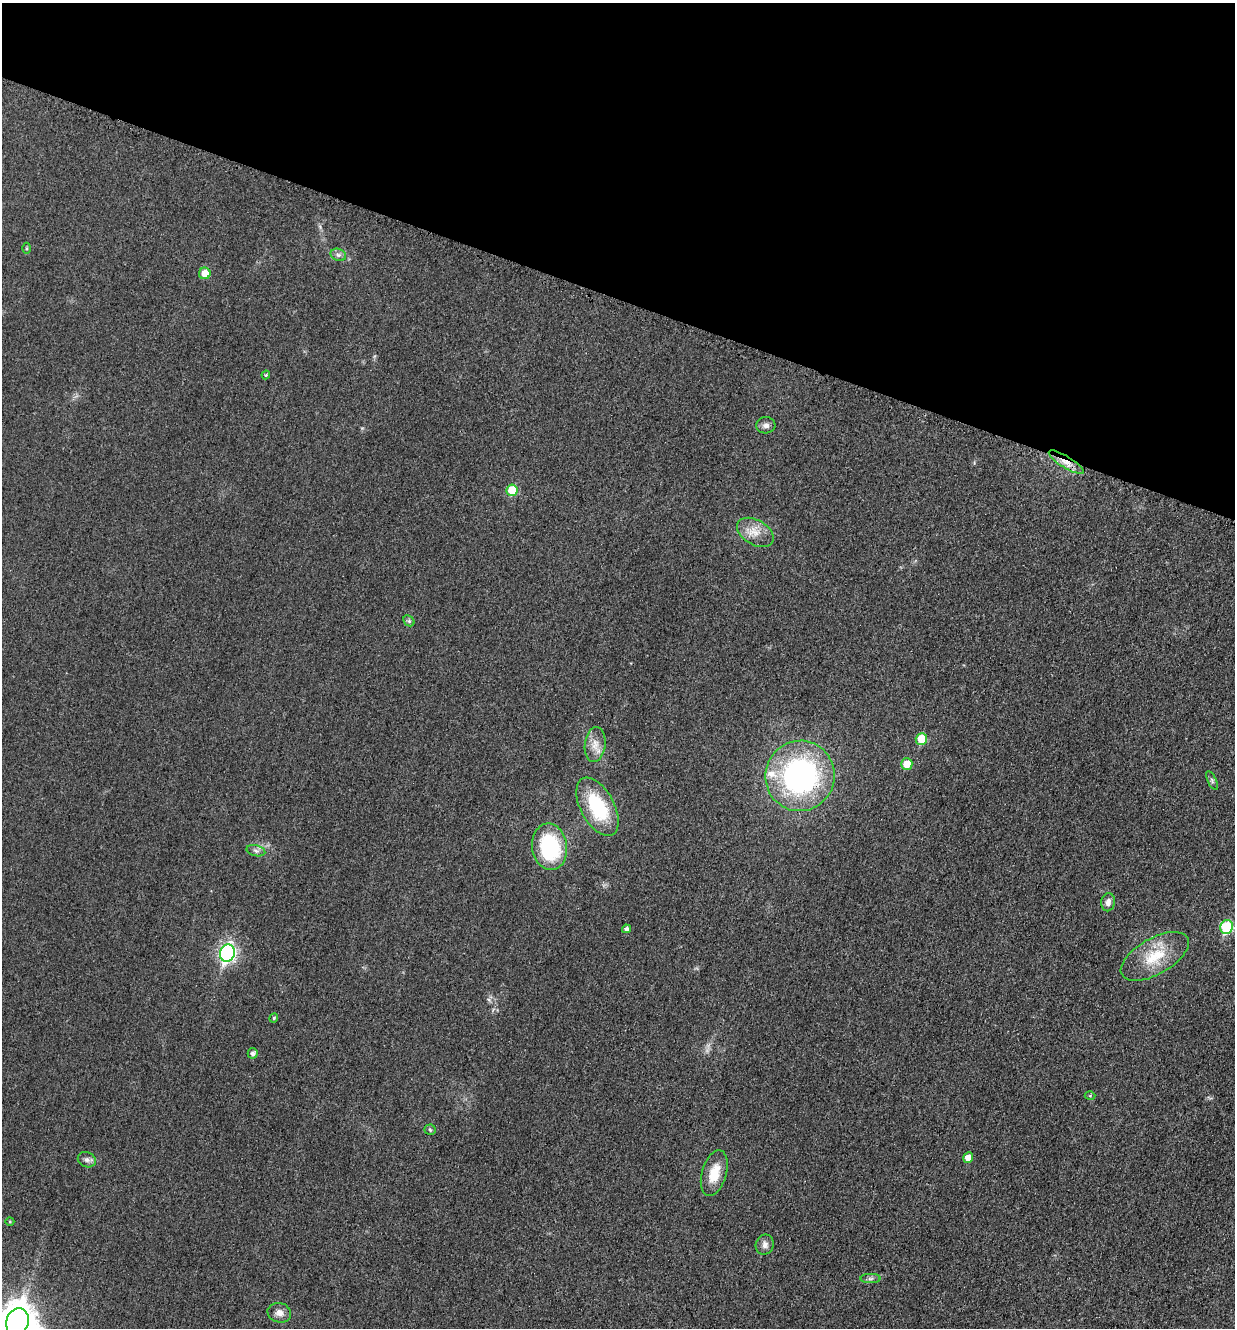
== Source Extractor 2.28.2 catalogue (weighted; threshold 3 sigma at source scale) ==
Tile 2 of 4 x 4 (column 2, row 1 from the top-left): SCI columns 1509-2741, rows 4003-5328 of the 5358 x 5347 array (HDU 1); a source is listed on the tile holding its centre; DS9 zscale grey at full resolution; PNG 1237 x 1330 px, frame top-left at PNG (2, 3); each listed source drawn as its Kron ellipse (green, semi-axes under 4 px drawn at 4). Shown black and unused: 22% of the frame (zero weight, under 3 of 4 exposures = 2% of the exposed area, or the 3 px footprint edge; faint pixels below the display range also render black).
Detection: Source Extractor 2.28.2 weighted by HDU 2 'WHT'; one run over the whole footprint, this tile lists its part. Background 0.0415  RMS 0.0062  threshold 0.0281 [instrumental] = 3 sigma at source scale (4.5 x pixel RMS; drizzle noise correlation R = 1.50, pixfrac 1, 0.05/0.05 arcsec/px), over >= 5 px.
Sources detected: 35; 1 inside a brighter listed object's ellipse — not listed separately; the other 34 listed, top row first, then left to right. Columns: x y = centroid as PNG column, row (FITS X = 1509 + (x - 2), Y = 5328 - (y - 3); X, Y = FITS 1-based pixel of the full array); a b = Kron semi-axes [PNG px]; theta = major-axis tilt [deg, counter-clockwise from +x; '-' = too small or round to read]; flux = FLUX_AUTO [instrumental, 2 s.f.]
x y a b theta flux
26 248 5 3 - 0.68
338 255 8 6 -20 2
205 273 6 5 - 8.1
266 375 4 3 - 0.66
766 425 9 8 - 2.8
1066 462 20 5 -32 6.3
512 490 6 5 - 18
755 532 20 12 -30 8.7
409 621 6 5 - 1.1
921 739 6 5 - 17
595 745 17 10 83 6.6
907 764 6 5 - 9.3
800 776 35 34 - 130
1212 780 10 4 -64 1.3
597 807 32 16 -61 38
550 847 23 17 -82 55
256 851 9 5 -14 2
1108 902 9 6 81 2.9
1227 927 7 6 - 40
627 929 4 4 - 1.9
227 953 9 7 73 180
1155 956 38 18 30 23
274 1018 4 4 - 0.72
253 1053 5 5 - 1.9
1090 1096 5 3 - 0.64
430 1130 5 5 - 0.94
968 1158 5 5 - 6.4
87 1160 9 7 -23 2.3
714 1173 23 12 74 13
10 1222 4 3 - 0.57
765 1245 10 9 - 3
871 1279 10 4 1 1.6
279 1313 12 9 -14 4.1
17 1322 14 11 72 1400
Overlapping masked pixels (flux is a lower limit): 1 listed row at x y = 1066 462
Isophote crosses this tile's border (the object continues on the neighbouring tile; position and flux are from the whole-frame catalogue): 1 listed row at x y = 17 1322